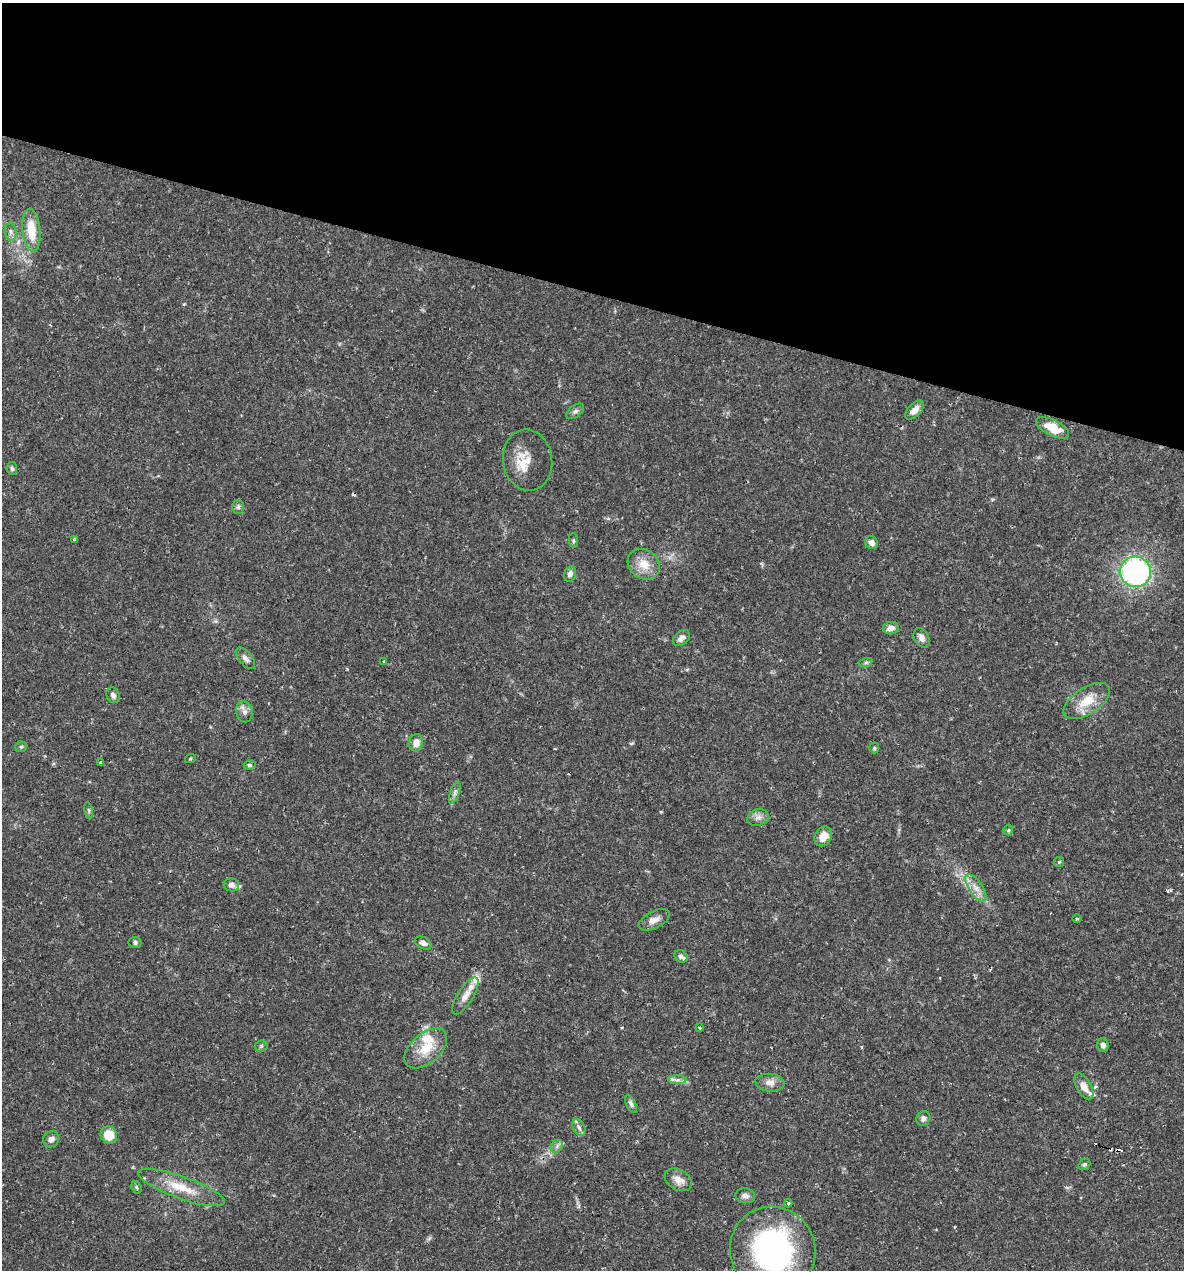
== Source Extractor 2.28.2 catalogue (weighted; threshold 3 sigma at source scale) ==
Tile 2 of 4 x 4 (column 2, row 1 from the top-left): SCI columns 1428-2609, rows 3804-5071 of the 5092 x 5073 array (HDU 1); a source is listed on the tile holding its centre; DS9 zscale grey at full resolution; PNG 1186 x 1272 px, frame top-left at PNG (2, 3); each listed source drawn as its Kron ellipse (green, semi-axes under 4 px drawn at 4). Shown black and unused: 23% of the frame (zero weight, under 2 of 3 exposures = <1% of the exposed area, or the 3 px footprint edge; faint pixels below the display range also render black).
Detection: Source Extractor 2.28.2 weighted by HDU 2 'WHT'; one run over the whole footprint, this tile lists its part. Background 0.0426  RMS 0.0032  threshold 0.0144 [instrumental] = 3 sigma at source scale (4.5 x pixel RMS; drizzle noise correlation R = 1.50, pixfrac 1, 0.05/0.05 arcsec/px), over >= 5 px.
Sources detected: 72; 3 cosmic-ray / hot-pixel residue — neither listed nor drawn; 6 inside a brighter listed object's ellipse — not listed separately; the other 63 listed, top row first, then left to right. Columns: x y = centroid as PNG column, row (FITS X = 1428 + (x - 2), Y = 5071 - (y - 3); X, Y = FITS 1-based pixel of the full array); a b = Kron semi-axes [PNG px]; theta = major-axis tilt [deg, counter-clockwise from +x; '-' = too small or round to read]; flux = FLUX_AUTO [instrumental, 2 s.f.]
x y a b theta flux
31 230 22 9 -84 8.4
11 232 9 5 -83 1.1
914 410 12 6 46 2.3
575 411 10 6 36 0.93
1052 428 18 8 -26 5.9
528 460 31 24 -82 6.3
12 468 6 5 - 0.64
238 507 7 5 -89 0.74
74 539 4 4 - 0.33
573 541 7 4 -84 0.53
872 543 7 6 - 1.7
644 564 17 14 -39 5
1135 572 15 15 - 62
570 574 8 6 70 1.3
891 628 8 6 9 2.2
681 638 9 6 39 1.9
922 638 10 7 -61 1.7
245 658 13 6 -50 1.4
384 661 3 2 - 0.4
866 662 7 4 19 0.54
113 695 8 6 -62 1.2
1087 701 26 13 33 7
244 712 10 8 -77 1.6
416 743 9 7 80 2.2
21 747 6 5 - 0.54
874 748 5 5 - 0.44
190 759 5 3 - 0.32
101 763 4 3 - 0.49
250 765 6 4 -5 0.53
455 793 11 4 71 1
89 810 8 4 -81 0.56
758 817 11 8 22 1.7
1008 830 5 5 - 0.44
823 836 10 8 57 3.6
1059 862 5 5 - 0.4
231 885 8 6 -13 1.5
976 888 16 6 -56 2.6
1077 919 5 3 - 0.31
654 920 17 8 27 2.2
135 942 6 6 - 0.76
423 943 9 5 -25 1.3
681 956 7 5 -34 1.2
465 996 21 8 58 2.9
700 1028 3 3 - 0.52
1103 1045 7 6 - 1.2
261 1046 6 5 - 0.69
426 1048 25 15 41 7.3
677 1080 9 4 1 1.1
770 1083 14 9 -6 2.3
1084 1086 14 7 -60 3.1
631 1104 10 4 -64 1
923 1118 8 7 - 1.2
579 1128 9 5 -63 0.96
109 1135 9 8 - 5.9
51 1139 8 8 - 1.5
557 1146 7 5 48 0.89
1084 1164 6 5 - 0.63
678 1180 14 10 -31 2.9
136 1187 6 5 - 0.56
181 1188 46 11 -20 8.9
745 1196 10 7 -8 1.4
788 1203 4 4 - 0.52
773 1250 44 42 -63 74
Isophote crosses this tile's border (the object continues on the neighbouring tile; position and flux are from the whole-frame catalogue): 1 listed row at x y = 773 1250